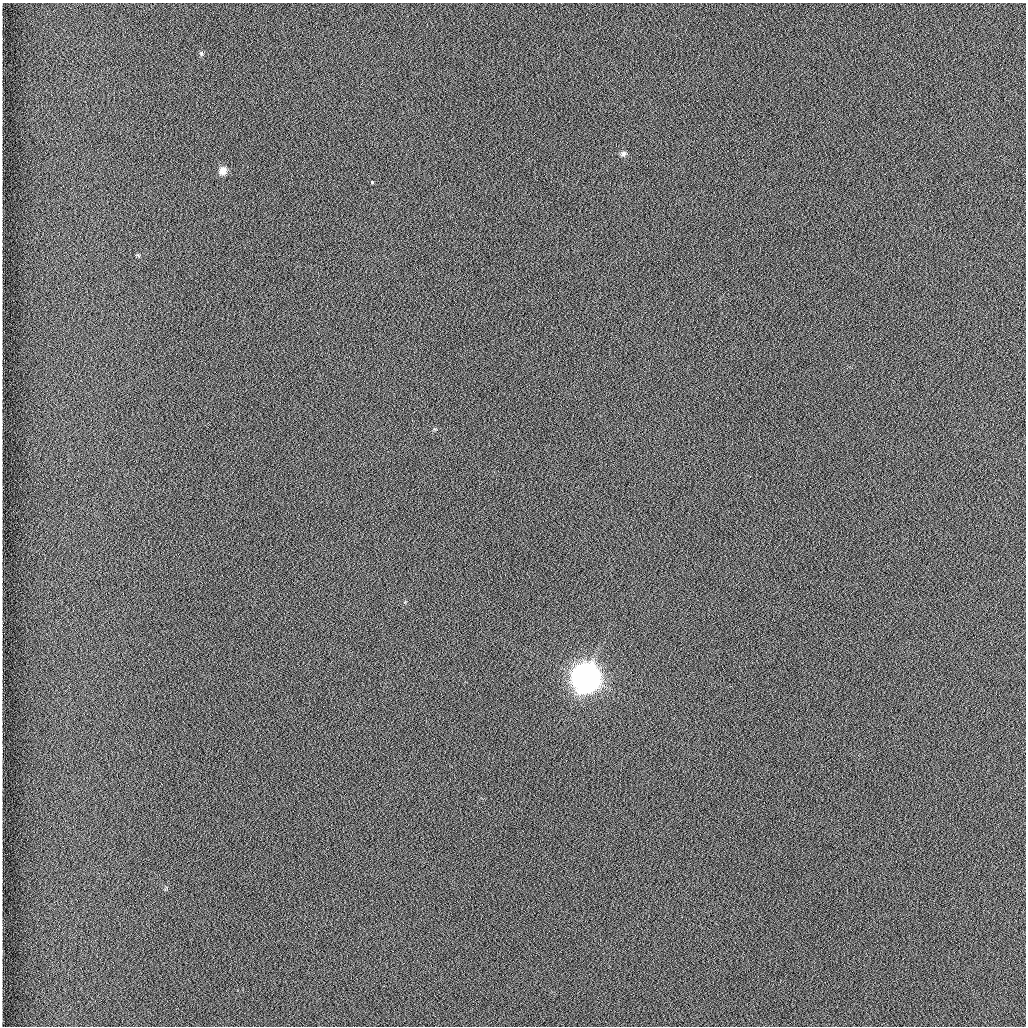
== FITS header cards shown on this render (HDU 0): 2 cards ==
NAXIS1  =                 1024 /fastest changing axis
NAXIS2  =                 1024 /next to fastest changing axis

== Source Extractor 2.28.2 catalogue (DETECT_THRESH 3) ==
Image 1024 x 1024 px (HDU 0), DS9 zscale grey, 1 PNG px = 1 image px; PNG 1028 x 1028 px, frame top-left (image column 1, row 1024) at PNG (2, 3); no overlay
Background 1260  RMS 5.9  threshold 17.7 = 3 sigma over >= 5 px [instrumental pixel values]
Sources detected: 5; all 5 listed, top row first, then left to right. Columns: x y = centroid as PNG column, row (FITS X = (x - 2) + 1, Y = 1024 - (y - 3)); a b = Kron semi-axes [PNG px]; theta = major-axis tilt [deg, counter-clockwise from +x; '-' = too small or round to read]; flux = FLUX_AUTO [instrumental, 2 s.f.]
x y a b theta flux
201 53 7 4 -53 6.6e+02
623 154 8 6 34 1.1e+03
223 171 8 7 - 4.3e+03
372 182 3 3 - 1.4e+03
586 678 10 9 - 1.0e+06